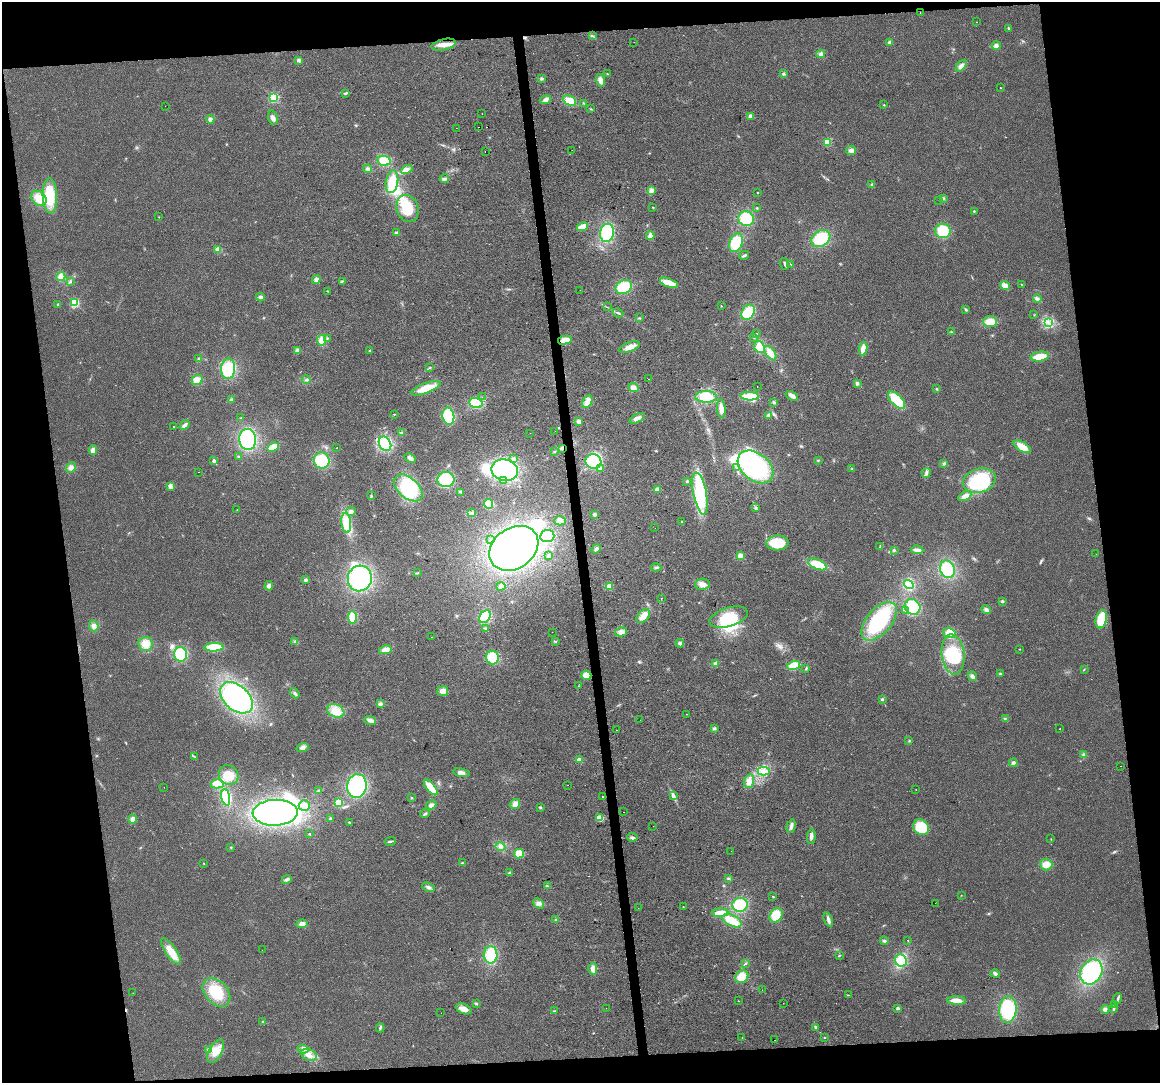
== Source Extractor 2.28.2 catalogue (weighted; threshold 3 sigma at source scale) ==
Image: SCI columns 1-4632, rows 55-4377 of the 4632 x 4387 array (HDU 1 of 3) = the unmasked area's bounding box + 8 px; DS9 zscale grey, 4 x 4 block average (1 PNG px = mean of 4 x 4 image px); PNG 1162 x 1085 px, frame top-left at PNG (2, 2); each listed source drawn as its Kron ellipse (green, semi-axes under 4 px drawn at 4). Shown black and unused: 16% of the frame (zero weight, under 2 of 3 exposures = <1% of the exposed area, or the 3 px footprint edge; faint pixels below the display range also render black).
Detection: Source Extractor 2.28.2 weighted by HDU 2 'WHT'. Background 0.0281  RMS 0.0062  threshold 0.0281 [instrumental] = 3 sigma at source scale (4.5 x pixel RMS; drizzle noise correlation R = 1.50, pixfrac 1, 0.0396/0.0396 arcsec/px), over >= 5 px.
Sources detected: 390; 3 too faint to see at this stretch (4 x 4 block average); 18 inside a brighter object's white glare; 8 cosmic-ray / hot-pixel residue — neither listed nor drawn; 1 coinciding with a brighter row at this scale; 7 inside a brighter listed object's ellipse — not listed separately; the other 353 listed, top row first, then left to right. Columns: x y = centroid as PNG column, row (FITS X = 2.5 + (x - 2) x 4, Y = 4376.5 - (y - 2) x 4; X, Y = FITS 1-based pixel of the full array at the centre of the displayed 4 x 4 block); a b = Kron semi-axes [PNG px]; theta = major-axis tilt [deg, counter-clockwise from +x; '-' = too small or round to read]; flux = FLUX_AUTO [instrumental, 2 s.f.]
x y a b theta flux
920 13 2 2 - 0.85
976 22 2 2 - 0.87
1008 28 2 2 - 2.5
592 36 3 2 - 3.4
634 42 2 2 - 1.2
890 42 3 3 - 8.1
444 45 12 5 13 29
996 46 4 4 - 11
821 54 4 4 - 9.1
299 60 2 2 - 34
961 66 7 3 51 13
607 74 2 2 - 1.8
783 74 3 2 - 3.4
541 78 4 3 - 5.1
601 80 6 4 -72 23
1000 88 2 2 - 1.3
345 93 3 2 - 6.8
273 98 2 2 - 430
545 100 6 3 18 12
569 100 7 4 -25 42
583 103 3 2 - 2.3
884 105 2 2 - 2.3
165 106 2 2 - 0.46
591 109 2 2 - 1.5
482 114 2 2 - 3.1
750 116 4 4 - 10
273 118 7 4 -74 15
210 119 4 4 - 11
478 127 2 2 - 4
456 128 2 2 - 2.4
828 142 2 2 - 200
572 150 2 2 - 1.1
851 150 5 4 - 13
485 151 2 2 - 2
384 161 7 5 -12 65
368 169 4 4 - 9.7
407 169 6 3 29 16
444 179 5 3 - 9.2
392 182 11 6 81 80
872 184 3 2 - 3.7
651 191 4 4 - 18
758 192 2 2 - 1.6
50 196 18 7 -89 150
39 198 8 6 -47 59
943 198 2 2 - 2.9
939 200 2 2 - 5.4
653 207 2 2 - 2.9
757 208 2 2 - 3
408 209 14 10 -68 110
974 211 2 2 - 5.4
159 217 2 2 - 1.4
746 219 8 7 - 120
582 227 5 3 - 50
943 231 7 7 - 99
396 232 3 3 - 5.7
607 233 9 7 81 150
650 236 4 4 - 22
821 239 10 7 33 150
736 243 9 6 70 110
218 250 2 2 - 100
744 255 5 2 - 7
785 264 6 2 -71 8.3
791 264 2 2 - 1.6
61 277 4 4 - 30
316 280 4 4 - 12
342 281 3 2 - 3.4
70 282 3 2 - 3.4
669 283 9 4 -20 64
1022 284 2 2 - 1.4
1005 285 5 4 - 23
624 287 8 6 23 110
580 290 2 2 - 0.75
327 291 3 2 - 1.7
260 297 4 3 - 8
1037 299 4 3 - 10
74 303 2 2 - 370
58 304 2 2 - 3.4
721 306 2 2 - 2.9
607 307 2 2 - 1.2
966 309 4 2 - 4.6
748 312 8 6 56 95
618 313 5 2 - 5.7
1034 315 2 2 - 1.3
639 318 2 2 - 2.1
990 321 7 5 0 55
1049 323 4 3 - 7.5
952 332 2 2 - 2
756 334 2 2 - 2.5
327 338 2 2 - 2.2
754 338 2 2 - 2.1
321 340 5 4 - 29
565 340 7 4 12 30
629 347 11 4 21 30
759 347 6 5 - 45
863 349 7 4 79 26
297 350 3 3 - 7
370 351 3 2 - 4.1
770 353 8 4 -55 31
1040 357 9 5 9 60
198 359 3 2 - 2.7
430 368 2 2 - 1.7
228 369 10 7 86 140
649 379 2 2 - 4.1
197 380 6 5 - 35
306 380 4 2 - 4.7
857 384 4 3 - 6.5
757 386 2 2 - 1.2
634 387 6 4 -24 18
426 388 16 5 21 75
937 389 2 2 - 3
750 396 9 3 -3 100
792 396 6 3 -29 17
482 397 2 2 - 1.4
706 397 11 6 -1 80
231 400 3 2 - 4.4
897 400 11 5 -47 140
587 402 7 4 62 32
774 402 3 2 - 4
476 403 7 5 -18 100
721 408 9 3 -85 33
394 414 2 2 - 2.2
769 415 4 3 - 5.8
448 416 8 6 -80 140
241 418 2 2 - 2.2
637 418 8 3 24 18
579 421 2 2 - 60
185 425 6 3 41 10
174 427 2 2 - 3.1
555 431 2 2 - 1.9
402 433 4 3 - 7.2
530 433 2 2 - 2
248 439 10 8 -85 260
385 444 8 5 -62 91
273 447 6 3 27 63
1022 447 9 4 -30 50
337 448 2 2 - 1.2
562 448 3 2 - 4.5
93 450 5 3 - 16
554 451 2 2 - 1.8
239 457 3 2 - 3.9
410 458 6 3 -26 9.9
514 459 3 2 - 4.8
322 460 8 8 - 160
818 460 2 2 - 2.4
214 461 2 2 - 25
593 462 8 7 - 170
944 463 3 2 - 4.9
755 467 20 13 -38 360
71 468 5 4 - 15
600 468 4 3 - 8.4
736 468 3 3 - 5.1
852 469 2 2 - 1.6
505 470 13 10 -14 370
199 472 2 2 - 6.1
926 473 5 3 - 8.8
446 480 8 7 - 170
504 481 2 2 - 2.8
687 481 4 2 - 4
979 481 16 12 16 300
170 486 3 2 - 30
408 488 17 10 -42 210
657 489 3 3 - 23
461 492 3 2 - 3.1
700 493 21 6 -79 210
371 496 3 2 - 4.2
965 496 7 4 29 22
488 504 5 4 - 52
756 508 3 2 - 4
237 510 2 2 - 0.89
351 511 5 4 - 12
472 513 2 2 - 2.6
595 515 4 3 - 7
560 521 6 4 1 21
682 522 3 3 - 4.2
346 523 10 5 -83 71
655 528 2 2 - 0.83
547 536 7 6 - 53
491 540 2 2 - 1.1
777 543 11 7 3 110
880 547 2 2 - 2.6
514 548 26 20 35 680
596 549 5 3 - 8.1
894 550 3 2 - 1.4
917 550 6 3 -5 18
1096 554 2 2 - 0.62
549 556 3 2 - 3.8
740 556 4 3 - 19
817 564 10 4 -23 93
656 567 5 2 - 6.6
947 569 9 7 -70 140
417 573 2 2 - 1.9
360 578 13 12 - 330
306 580 3 3 - 5.7
702 584 7 5 11 19
909 584 5 4 - 91
269 586 4 4 - 14
501 586 4 4 - 11
609 586 3 3 - 33
661 598 2 2 - 1.5
1002 601 3 2 - 3.8
913 607 8 7 - 140
986 610 5 3 - 11
906 611 2 2 - 3.1
643 616 8 5 45 35
352 617 6 4 -86 57
485 617 7 5 54 100
729 617 20 9 17 130
1101 619 9 5 77 87
879 621 23 12 50 260
94 626 5 4 - 15
486 628 3 2 - 2.8
552 632 2 2 - 2.1
621 632 6 4 15 19
949 633 6 5 - 52
431 637 2 2 - 4.6
555 641 3 2 - 2.4
295 642 3 3 - 5.4
680 643 4 3 - 7.9
145 644 7 7 - 48
214 647 9 4 2 95
1020 649 2 2 - 1.1
385 650 6 4 10 25
181 654 7 6 - 120
953 654 20 11 -83 160
492 658 7 6 - 78
716 664 2 2 - 58
794 666 7 3 16 85
806 669 3 2 - 3.4
1084 669 2 2 - 1.4
1000 674 3 2 - 3.4
586 675 5 4 - 39
972 676 5 4 - 11
578 686 2 2 - 1.8
443 691 5 5 - 24
295 693 5 3 - 6.9
236 698 19 12 -42 490
882 699 3 2 - 3.7
380 704 4 3 - 8.2
336 711 9 6 -21 38
686 714 2 2 - 1
1005 719 2 2 - 2.3
370 720 6 3 -16 16
640 720 2 2 - 0.73
714 728 3 2 - 4.9
1060 729 2 2 - 2.5
616 730 2 2 - 0.82
909 741 2 2 - 2.3
303 747 6 4 19 13
1083 755 3 3 - 6
194 756 2 2 - 1.5
579 760 3 3 - 18
1013 763 4 3 - 10
1120 766 2 2 - 0.97
764 771 6 3 1 16
461 773 8 4 -10 18
229 775 10 9 - 53
749 781 7 5 72 23
217 784 6 4 -3 53
568 785 2 2 - 0.52
357 786 12 10 77 300
164 787 2 2 - 2.1
431 787 9 4 -52 61
319 790 4 2 - 4.8
916 790 2 2 - 2.2
602 796 2 2 - 19
673 796 4 3 - 7.6
226 797 8 4 -79 160
411 798 2 2 - 1.7
338 803 2 2 - 160
515 804 5 4 - 20
431 805 5 3 - 12
304 806 6 5 - 30
540 807 3 2 - 2.5
624 812 2 2 - 1.9
275 813 22 13 3 730
425 814 5 2 - 5.5
600 818 4 3 - 37
132 819 4 4 - 16
330 819 3 2 - 3.3
350 822 3 2 - 3.2
653 826 2 2 - 1
791 826 7 3 75 13
921 827 8 7 - 130
309 834 2 2 - 3
811 836 8 3 86 14
632 837 5 3 - 9
1051 839 2 2 - 1.1
390 841 6 2 13 6.7
500 846 5 3 - 10
231 847 2 2 - 2.7
731 851 2 2 - 0.68
519 854 5 4 - 56
204 863 2 2 - 1.4
462 863 3 2 - 3.6
1046 864 6 6 - 33
509 873 3 2 - 3.4
728 878 3 2 - 4.1
287 879 5 3 - 10
547 886 3 2 - 4.2
428 887 6 3 -20 9.4
961 895 2 2 - 1.1
773 897 3 2 - 2.1
935 903 2 2 - 110
539 904 6 4 -42 13
740 905 8 7 - 88
683 907 2 2 - 1.4
638 908 2 2 - 0.68
720 913 8 4 1 47
776 915 7 6 - 63
556 920 3 2 - 3.5
828 920 7 3 -70 13
732 921 10 5 -27 54
302 924 6 4 7 14
908 940 2 2 - 8
884 941 4 3 - 7.6
262 950 2 2 - 1.1
171 951 15 5 -55 58
490 955 8 7 - 110
839 956 3 2 - 2.7
901 961 6 5 - 120
745 964 3 2 - 2.3
593 969 6 4 -90 24
1091 972 13 10 59 330
995 974 4 3 - 11
742 977 7 6 - 52
762 990 2 2 - 0.6
216 992 16 11 -47 110
133 993 2 2 - 1.2
848 995 3 2 - 1.9
1118 999 5 2 - 6.6
739 1001 2 2 - 1.6
956 1001 9 4 -4 35
783 1003 2 2 - 1.9
476 1004 2 2 - 2.4
1115 1005 4 2 - 5.6
606 1008 2 2 - 0.65
898 1008 2 2 - 17
464 1009 8 5 -22 32
1008 1009 13 8 85 160
1105 1009 4 4 - 9.8
1114 1009 3 2 - 4.3
554 1011 3 2 - 2.8
441 1013 2 2 - 1.1
263 1022 3 2 - 4.6
816 1027 3 3 - 6
380 1028 4 2 - 4.4
742 1037 2 2 - 1.3
824 1037 2 2 - 1.6
775 1040 2 2 - 3.8
303 1049 5 2 - 7.2
208 1050 2 2 - 3.6
216 1051 13 6 59 46
309 1055 8 5 -24 27
Overlapping masked pixels (flux is a lower limit): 1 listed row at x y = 562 448
Diffuse or blended objects may show on this block-average render without a row.